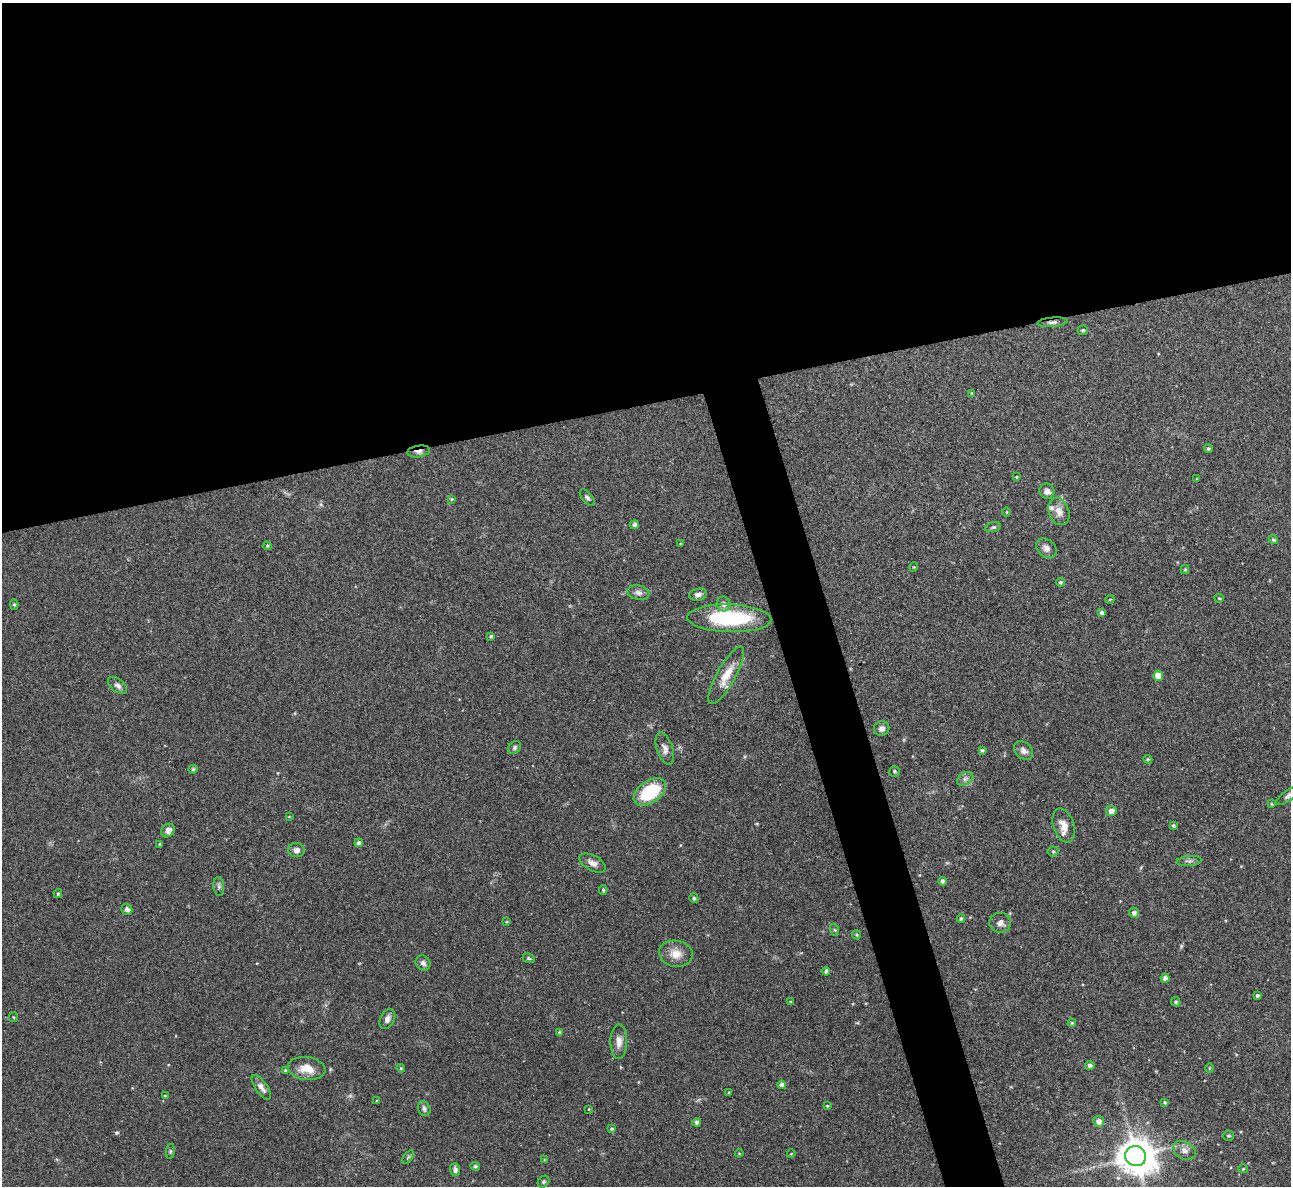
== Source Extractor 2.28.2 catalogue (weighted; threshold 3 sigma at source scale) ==
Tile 2 of 4 x 4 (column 2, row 1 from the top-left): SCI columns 1291-2579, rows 3696-4879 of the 5158 x 5143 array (HDU 1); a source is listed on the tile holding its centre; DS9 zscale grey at full resolution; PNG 1293 x 1188 px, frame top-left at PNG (2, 3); each listed source drawn as its Kron ellipse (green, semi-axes under 4 px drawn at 4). Shown black and unused: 37% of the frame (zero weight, under 3 of 4 exposures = <1% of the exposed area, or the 3 px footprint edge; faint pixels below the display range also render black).
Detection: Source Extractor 2.28.2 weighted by HDU 2 'WHT'; one run over the whole footprint, this tile lists its part. Background 0.072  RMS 0.0054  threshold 0.0245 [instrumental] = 3 sigma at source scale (4.5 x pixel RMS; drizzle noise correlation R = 1.50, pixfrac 1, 0.05/0.05 arcsec/px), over >= 5 px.
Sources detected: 114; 1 too faint to see at this stretch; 1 cosmic-ray / hot-pixel residue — neither listed nor drawn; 2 inside a brighter listed object's ellipse — not listed separately; the other 110 listed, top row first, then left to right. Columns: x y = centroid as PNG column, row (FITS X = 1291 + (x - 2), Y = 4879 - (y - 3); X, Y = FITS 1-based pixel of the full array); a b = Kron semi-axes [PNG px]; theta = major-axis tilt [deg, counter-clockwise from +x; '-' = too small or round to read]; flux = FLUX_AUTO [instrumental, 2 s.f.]
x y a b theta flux
1052 322 15 4 5 1.9
1083 330 5 4 - 0.89
972 393 4 4 - 0.86
1208 449 4 4 - 0.94
419 451 11 5 8 2.5
1016 477 4 3 - 0.4
1197 479 3 3 - 0.5
1047 491 8 7 - 2.5
587 498 9 5 -49 1.3
451 499 3 3 - 0.5
1007 512 4 3 - 0.45
1059 512 14 10 -69 4.6
635 525 4 4 - 1.8
993 527 8 4 13 1.1
1273 540 5 4 - 1.1
680 544 3 2 - 0.42
267 546 4 4 - 0.58
1046 548 11 8 -43 3
914 567 4 4 - 0.55
1185 570 4 3 - 0.8
1060 582 4 4 - 0.91
638 593 11 7 -12 2.3
698 595 9 6 13 2.3
1219 598 4 4 - 0.68
1110 599 4 3 - 0.46
724 604 7 6 - 2.7
14 605 5 4 - 0.78
1102 613 4 4 - 2.5
729 618 42 14 -2 48
491 636 4 4 - 0.91
726 675 32 9 61 10
1158 676 5 5 - 7.5
118 685 11 6 -38 2.2
882 728 8 7 - 2.4
515 748 7 5 49 1.1
665 749 17 8 -71 3.3
982 750 4 3 - 1
1023 751 10 8 -41 2.6
1148 759 4 4 - 0.74
193 769 4 4 - 0.89
895 771 5 5 - 0.87
965 779 9 6 31 1.9
650 792 18 11 35 30
1289 795 15 5 34 2
1271 804 4 4 - 0.59
1111 811 5 5 - 4.2
289 817 4 3 - 0.44
1064 825 18 10 -72 5.1
1173 825 4 3 - 0.82
168 830 7 6 - 2.6
359 843 4 4 - 2.4
160 844 3 3 - 0.71
296 850 8 7 - 2.8
1053 851 5 5 - 0.78
1189 861 12 5 5 1.6
593 863 14 7 -28 3.1
943 881 4 4 - 2.5
219 886 9 5 -86 1.5
603 890 4 3 - 0.74
58 894 4 3 - 0.92
694 898 5 4 - 1.1
127 909 6 5 - 1.7
1134 913 5 5 - 1.9
961 919 4 4 - 1.3
506 922 3 3 - 0.51
1000 923 11 10 - 2.9
835 930 6 4 -71 0.68
856 935 5 4 - 0.65
676 954 17 13 -10 6.7
529 958 6 4 -23 0.84
423 963 8 7 - 2
826 971 4 4 - 1.5
1165 978 4 4 - 2.4
1257 995 3 3 - 1.2
790 1002 4 3 - 0.51
1176 1002 5 4 - 0.94
13 1017 5 4 - 0.63
387 1019 10 7 62 2.5
1072 1023 4 4 - 0.86
560 1032 4 4 - 0.98
619 1042 17 8 89 4.1
1090 1065 5 4 - 1.8
307 1068 19 11 -8 9
401 1068 4 3 - 0.64
1210 1068 5 3 - 0.48
285 1071 4 4 - 1
782 1085 4 4 - 2.2
261 1087 14 6 -55 3.4
729 1092 4 3 - 0.75
165 1096 4 3 - 0.55
377 1101 4 3 - 0.45
1165 1102 4 4 - 0.75
827 1106 4 3 - 0.75
424 1109 8 6 -68 1.6
589 1109 4 2 - 0.38
1099 1121 5 5 - 4
697 1122 4 4 - 2
611 1129 4 4 - 0.75
1228 1136 5 5 - 0.99
1184 1150 12 8 -29 3.3
170 1151 8 4 82 0.77
739 1153 4 4 - 0.55
791 1154 4 3 - 0.4
1136 1156 10 10 - 1300
408 1157 8 4 53 0.95
545 1160 4 4 - 0.66
475 1166 5 4 - 0.98
455 1169 6 5 - 2.2
1243 1169 4 4 - 0.62
544 1182 6 5 - 0.86
Overlapping masked pixels (flux is a lower limit): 3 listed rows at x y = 1052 322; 419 451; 1000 923
Isophote crosses this tile's border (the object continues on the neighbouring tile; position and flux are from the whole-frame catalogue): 1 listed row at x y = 1289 795